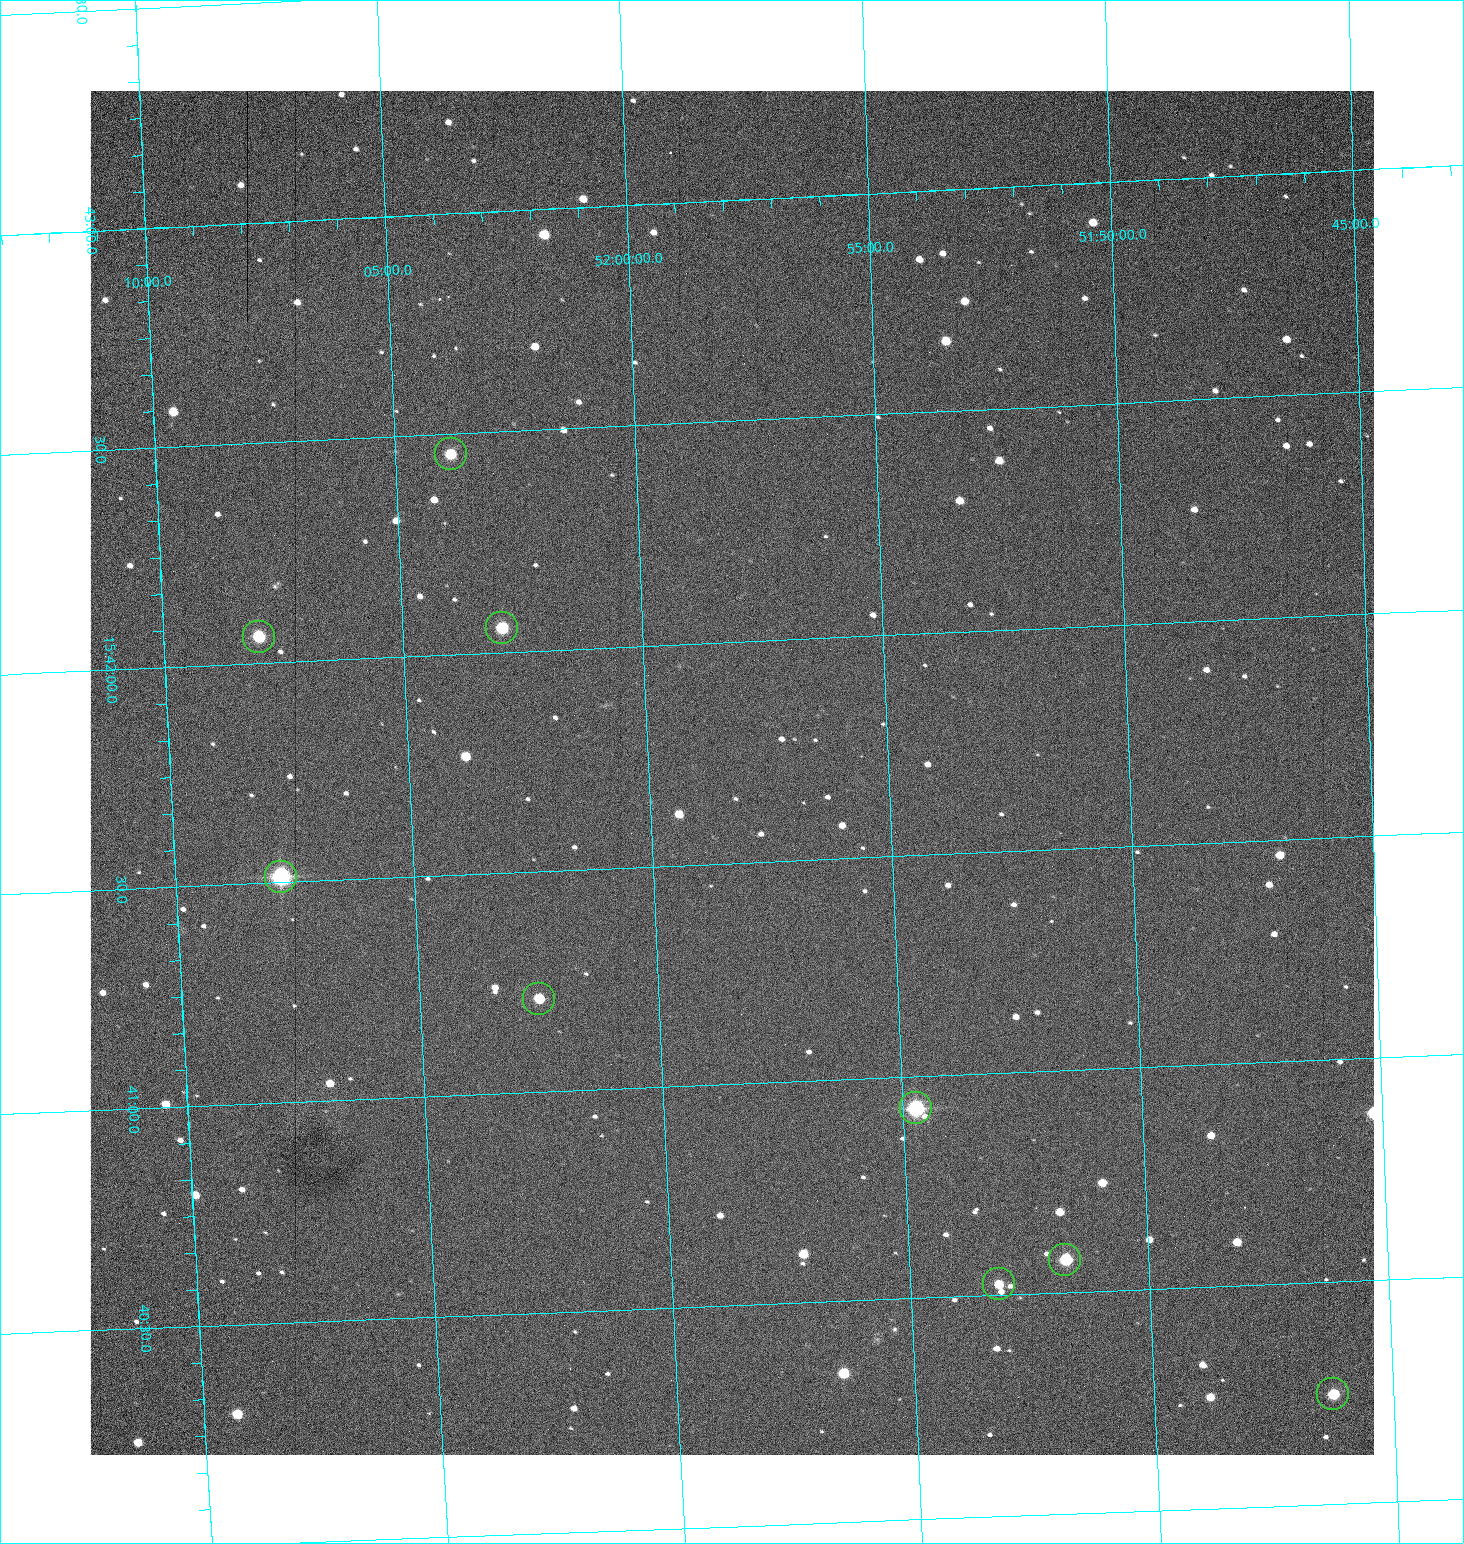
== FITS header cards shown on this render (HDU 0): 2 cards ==
NAXIS1  =                 1284 /fastest changing axis
NAXIS2  =                 1364 /next to fastest changing axis

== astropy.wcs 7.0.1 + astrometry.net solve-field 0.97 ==
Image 1284 x 1364 px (HDU 0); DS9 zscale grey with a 90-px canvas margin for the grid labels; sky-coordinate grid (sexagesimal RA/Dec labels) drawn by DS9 from the SOLVED WCS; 9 Tycho-2 reference stars matched to detected sources circled (green)
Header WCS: RA---TAN/DEC--TAN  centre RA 15:41:42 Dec +51:58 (235.43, +51.97 deg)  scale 1.26 arcsec/px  FOV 26.9' x 28.5'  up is +93 deg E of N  parity flipped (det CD > 0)
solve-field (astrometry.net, Tycho-2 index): VERIFIED the header's WCS against the Tycho-2 star catalogue (9 matches, 0 conflicts) and refined it, rather than solving blind
Solved WCS: RA---TAN-SIP/DEC--TAN-SIP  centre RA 15:41:42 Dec +51:58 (235.43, +51.97 deg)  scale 1.25 arcsec/px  FOV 26.8' x 28.5'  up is +92 deg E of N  parity flipped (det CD > 0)
The solver's refit moves the header's centre by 0.42 arcsec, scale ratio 0.9966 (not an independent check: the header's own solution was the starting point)
Tycho-2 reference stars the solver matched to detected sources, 9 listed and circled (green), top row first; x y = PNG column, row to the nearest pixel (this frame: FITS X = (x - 90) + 1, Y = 1364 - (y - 91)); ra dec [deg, ICRS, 3 dp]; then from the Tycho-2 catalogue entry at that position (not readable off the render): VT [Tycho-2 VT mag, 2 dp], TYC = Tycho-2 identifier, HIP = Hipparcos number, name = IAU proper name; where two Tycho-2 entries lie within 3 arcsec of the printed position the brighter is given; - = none
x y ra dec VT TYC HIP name
451 454 235.614 +52.064 11.61 3489-1132-1 - -
502 628 235.514 +52.049 11.19 3489-1407-1 - -
259 637 235.515 +52.133 11.12 3489-1380-1 - -
281 877 235.378 +52.130 9.31 3489-1322-1 76850 -
539 999 235.303 +52.042 11.52 3489-958-1 - -
916 1108 235.232 +51.912 9.59 3489-824-1 - -
1065 1260 235.143 +51.862 10.97 3489-1016-1 - -
999 1284 235.131 +51.886 12.29 3489-908-1 - -
1333 1394 235.062 +51.771 11.53 3489-1453-1 - -